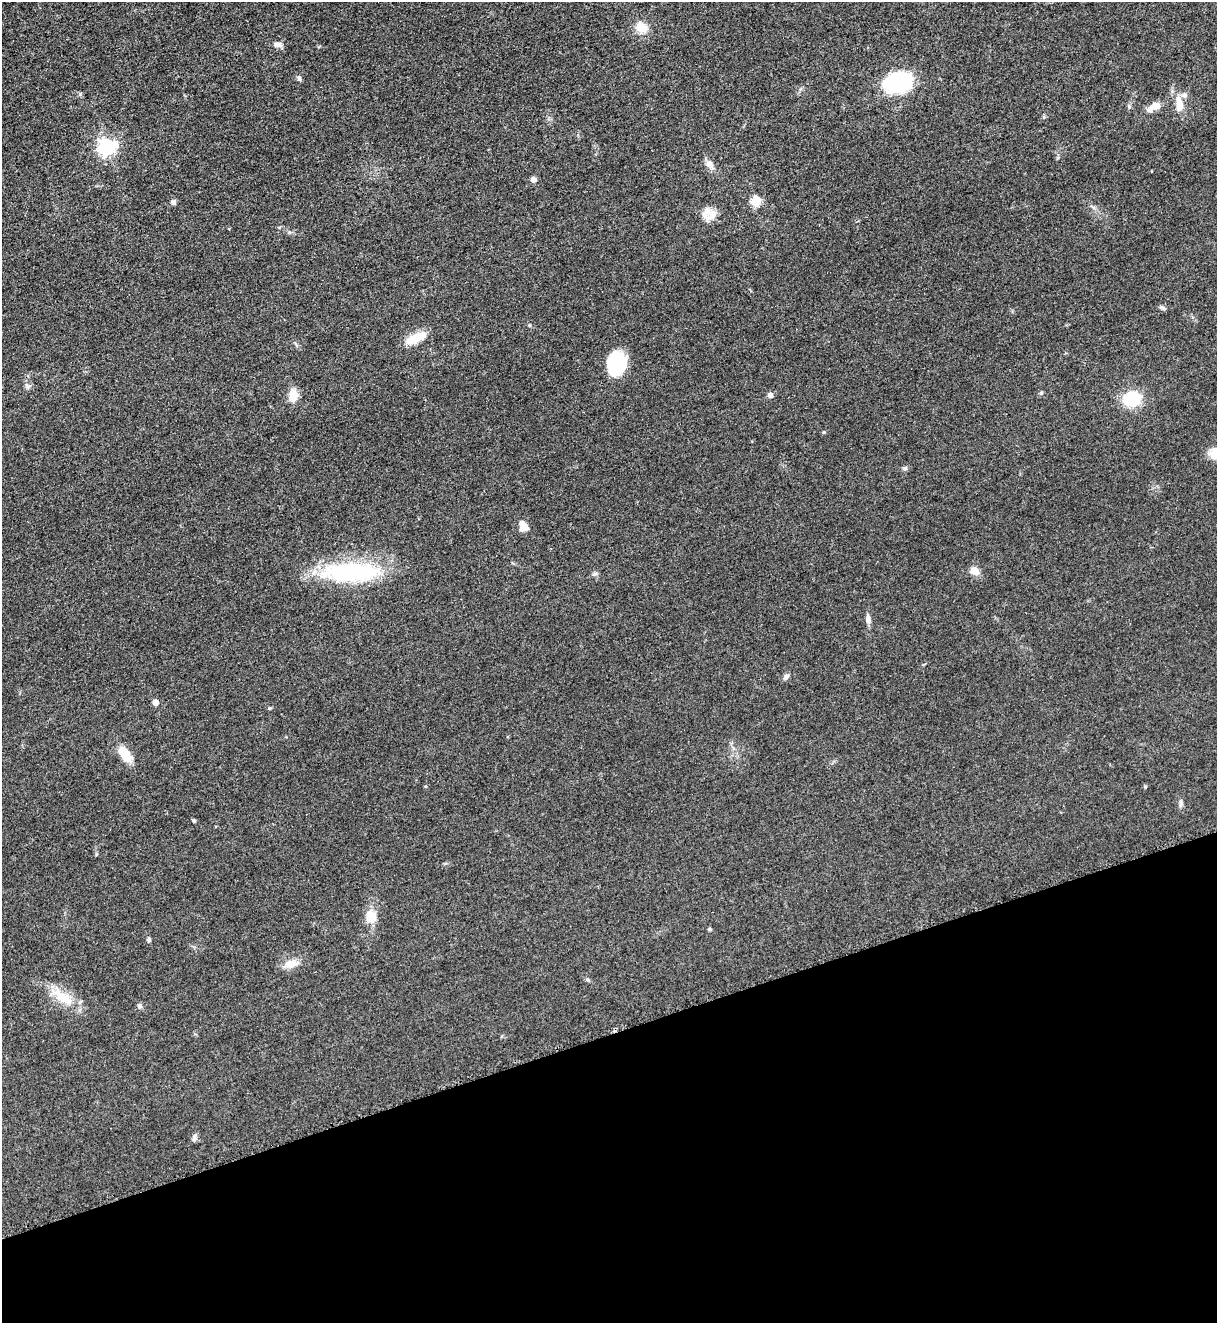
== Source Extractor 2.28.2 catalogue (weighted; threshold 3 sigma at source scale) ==
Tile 14 of 4 x 4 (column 2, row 4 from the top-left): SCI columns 1497-2711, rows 65-1385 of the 5317 x 5365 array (HDU 1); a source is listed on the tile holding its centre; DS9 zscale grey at full resolution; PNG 1219 x 1325 px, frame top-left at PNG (2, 2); no overlay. Shown black and unused: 22% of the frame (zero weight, under 3 of 5 exposures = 4% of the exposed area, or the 3 px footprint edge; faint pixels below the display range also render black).
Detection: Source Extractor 2.28.2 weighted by HDU 2 'WHT'; one run over the whole footprint, this tile lists its part. Background 0.051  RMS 0.0059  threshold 0.0267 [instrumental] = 3 sigma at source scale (4.5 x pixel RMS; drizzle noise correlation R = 1.50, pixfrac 1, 0.05/0.05 arcsec/px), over >= 5 px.
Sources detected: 45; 2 inside a brighter listed object's ellipse — not listed separately; the other 43 listed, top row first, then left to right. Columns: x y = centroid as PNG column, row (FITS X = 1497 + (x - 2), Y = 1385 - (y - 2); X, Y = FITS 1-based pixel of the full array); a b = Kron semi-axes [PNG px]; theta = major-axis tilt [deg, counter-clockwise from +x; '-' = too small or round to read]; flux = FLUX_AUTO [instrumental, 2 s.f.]
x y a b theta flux
641 27 10 8 -29 12
277 45 12 6 -4 2.8
299 78 7 5 -65 1.2
898 82 31 21 11 46
1179 105 19 8 -83 8.1
1155 106 18 8 29 6
1129 107 6 4 72 0.9
106 147 7 6 - 200
710 164 11 8 -43 3.7
533 180 5 5 - 3.9
756 201 5 5 - 30
173 202 7 6 - 1.7
711 214 17 13 67 6.5
1162 307 9 4 -9 1.1
529 325 5 4 - 0.67
415 338 25 10 23 12
617 364 23 17 70 33
27 386 9 5 -40 1.6
1041 393 5 5 - 0.92
293 395 16 10 -89 7.4
770 395 7 6 - 2
1132 399 17 14 14 24
824 432 5 3 - 0.54
905 468 6 6 - 1.2
523 526 13 9 -67 4.7
974 571 10 8 -36 5.6
351 572 73 23 0 66
595 574 7 4 44 1.1
868 619 12 6 -82 2.8
786 677 8 5 46 2.2
155 702 5 5 - 4.7
269 708 5 4 - 0.67
125 754 22 11 -54 9.7
1145 787 5 3 - 0.58
1181 803 11 5 86 1.8
193 821 4 4 - 0.81
371 916 17 14 -81 8
709 929 4 4 - 1.2
149 939 6 5 - 0.96
291 964 19 10 16 6.5
63 997 37 13 -37 15
139 1006 7 6 - 1.4
194 1138 10 5 77 1.8